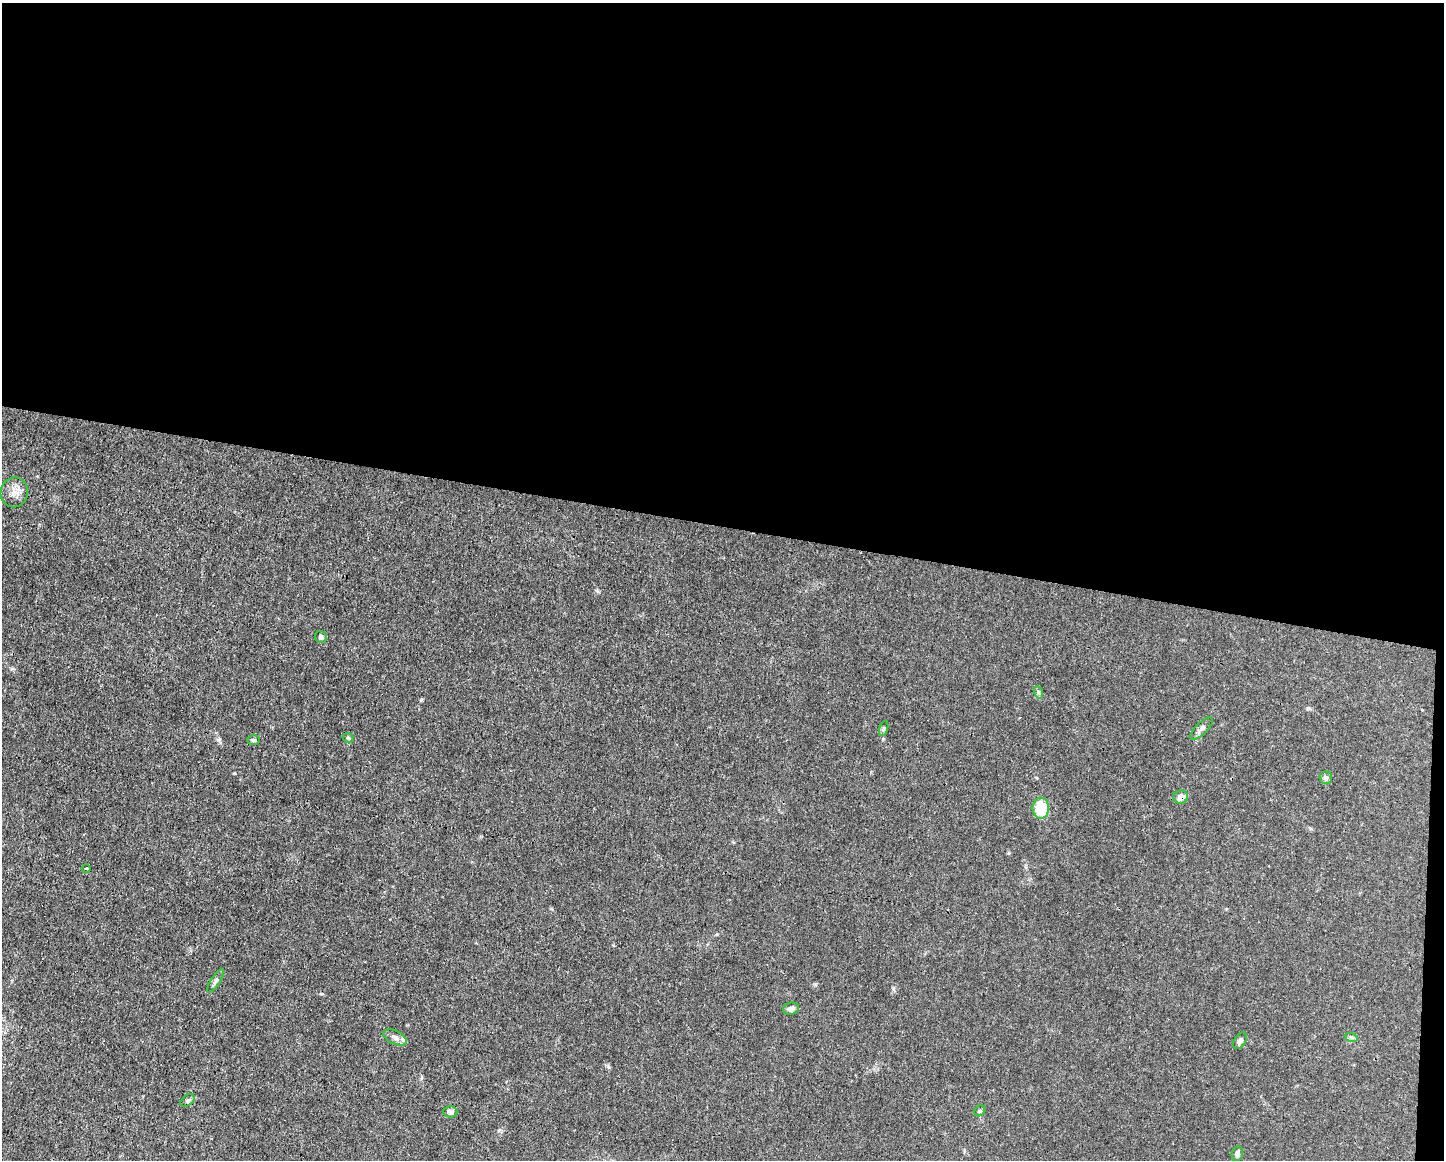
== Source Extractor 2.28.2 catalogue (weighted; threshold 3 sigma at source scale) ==
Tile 3 of 3 x 4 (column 3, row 1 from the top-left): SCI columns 2997-4438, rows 3477-4634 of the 4661 x 4634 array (HDU 1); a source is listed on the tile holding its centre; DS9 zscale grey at full resolution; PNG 1446 x 1162 px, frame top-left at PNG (2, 3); each listed source drawn as its Kron ellipse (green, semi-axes under 4 px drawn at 4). Shown black and unused: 46% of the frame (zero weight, under 3 of 4 exposures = <1% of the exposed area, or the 3 px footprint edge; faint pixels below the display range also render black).
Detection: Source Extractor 2.28.2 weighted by HDU 2 'WHT'; one run over the whole footprint, this tile lists its part. Background 0.0161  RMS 0.0025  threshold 0.0115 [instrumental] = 3 sigma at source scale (4.5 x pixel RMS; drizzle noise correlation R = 1.50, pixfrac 1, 0.05/0.05 arcsec/px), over >= 5 px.
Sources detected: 21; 1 inside a brighter listed object's ellipse — not listed separately; the other 20 listed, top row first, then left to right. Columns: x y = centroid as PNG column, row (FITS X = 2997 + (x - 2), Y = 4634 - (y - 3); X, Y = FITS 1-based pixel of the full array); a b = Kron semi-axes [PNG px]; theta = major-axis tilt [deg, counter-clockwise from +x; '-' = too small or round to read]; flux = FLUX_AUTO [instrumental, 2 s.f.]
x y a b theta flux
14 492 15 13 79 2.5
321 637 6 5 - 0.62
1038 692 7 4 -71 0.39
884 728 8 3 71 0.34
1202 728 15 6 44 1
348 738 6 4 -23 0.33
254 740 6 5 - 0.48
1326 778 6 6 - 0.69
1181 797 7 6 - 1.7
1041 808 10 8 -89 8.9
86 868 4 3 - 0.25
215 981 13 4 57 0.76
791 1009 8 6 18 1.1
395 1037 12 6 -25 1.2
1351 1037 7 4 -18 0.46
1240 1041 9 5 59 0.89
188 1100 8 5 38 0.51
980 1111 6 5 - 0.36
450 1112 7 6 - 0.97
1237 1154 7 5 76 0.79
Overlapping masked pixels (flux is a lower limit): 1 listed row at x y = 1181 797
Unlisted compact peaks at least as high as the median listed source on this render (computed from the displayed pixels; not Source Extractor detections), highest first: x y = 421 700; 893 988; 608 1066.